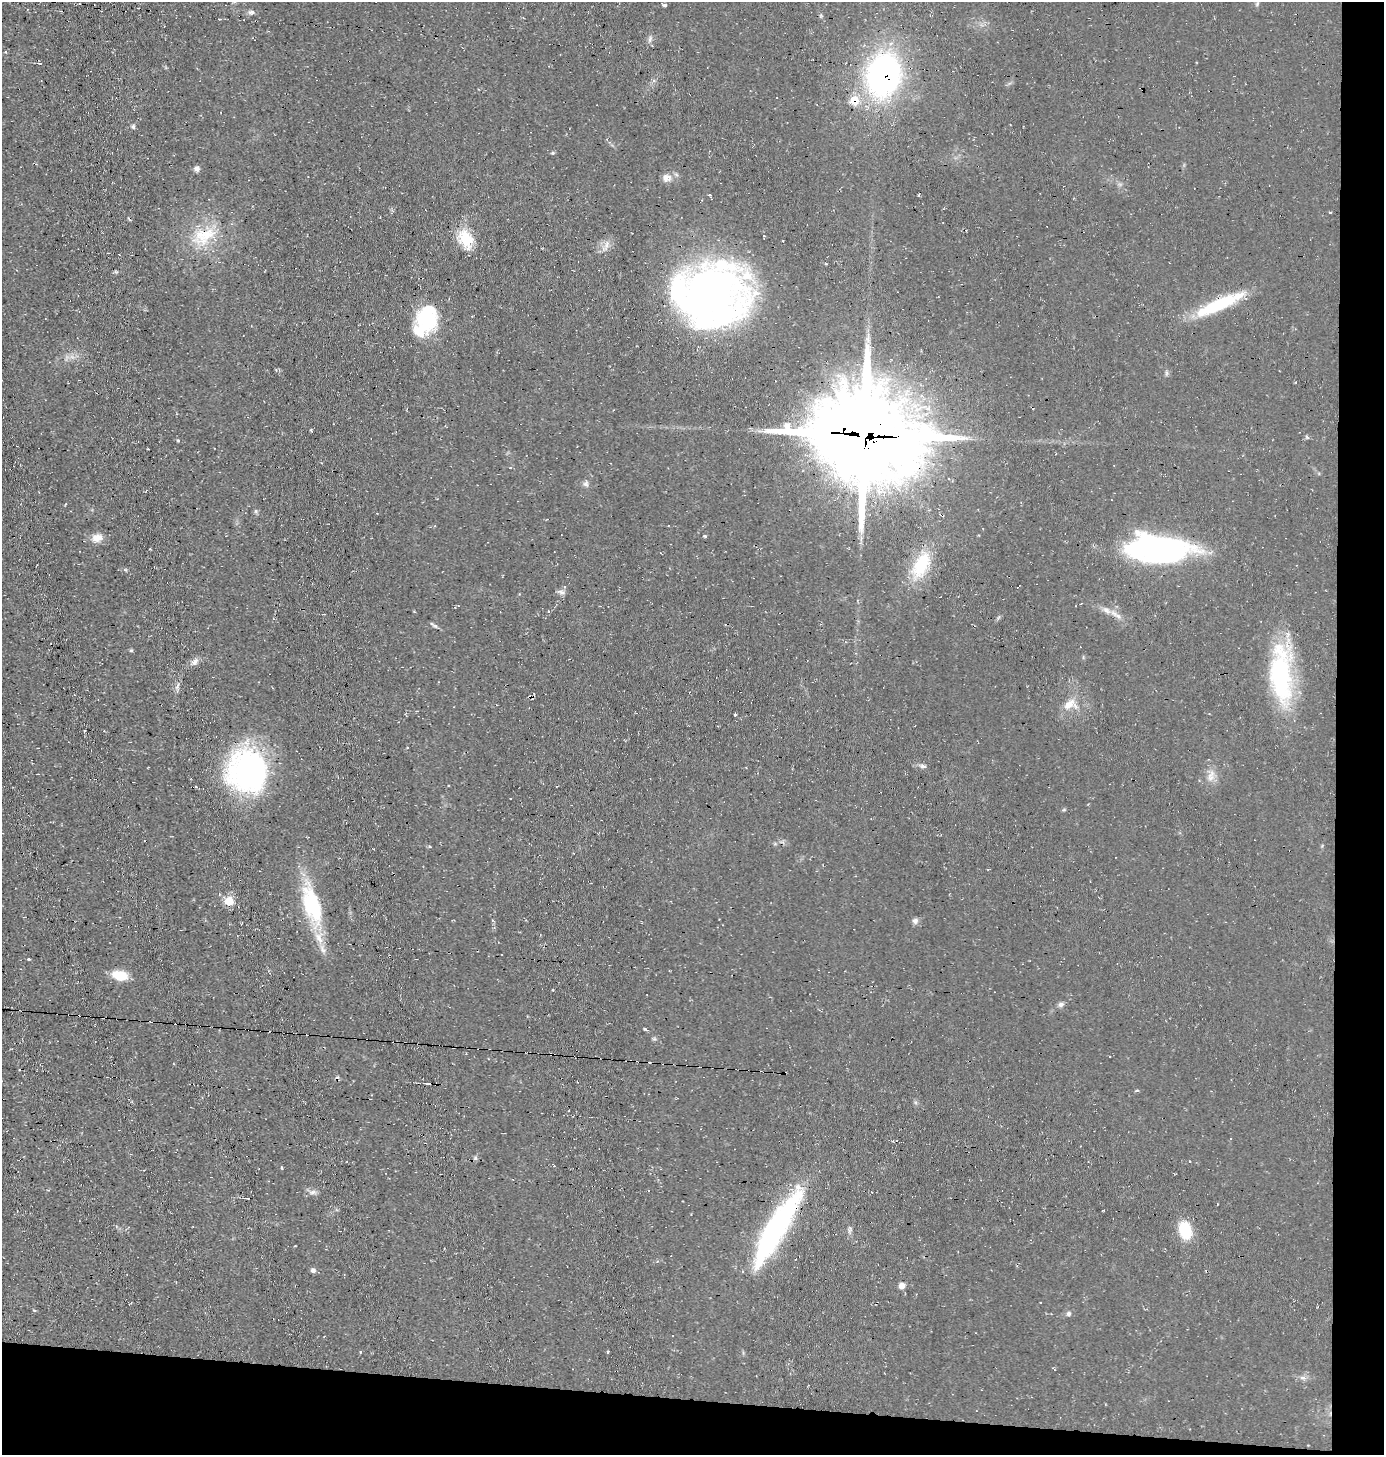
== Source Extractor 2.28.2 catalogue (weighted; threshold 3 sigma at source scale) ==
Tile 9 of 3 x 3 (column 3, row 3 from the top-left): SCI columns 2914-4295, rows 1-1453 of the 4393 x 4360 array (HDU 1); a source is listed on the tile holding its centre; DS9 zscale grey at full resolution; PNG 1386 x 1457 px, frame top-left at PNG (2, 2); no overlay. Shown black and unused: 7% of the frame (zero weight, under 2 of 3 exposures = <1% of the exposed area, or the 3 px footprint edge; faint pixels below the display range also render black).
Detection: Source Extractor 2.28.2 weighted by HDU 2 'WHT'; one run over the whole footprint, this tile lists its part. Background 0.0466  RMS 0.0094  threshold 0.0422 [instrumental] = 3 sigma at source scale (4.5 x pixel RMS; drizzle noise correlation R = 1.50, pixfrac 1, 0.05/0.05 arcsec/px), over >= 5 px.
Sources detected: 82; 5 inside a brighter object's white glare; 5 cosmic-ray / hot-pixel residue — not listed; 5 inside a brighter listed object's ellipse — not listed separately; the other 67 listed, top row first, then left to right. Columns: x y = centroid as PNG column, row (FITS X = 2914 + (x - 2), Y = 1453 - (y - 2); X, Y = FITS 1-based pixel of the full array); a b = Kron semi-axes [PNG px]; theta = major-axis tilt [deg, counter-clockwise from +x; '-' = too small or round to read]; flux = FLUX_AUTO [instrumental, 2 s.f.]
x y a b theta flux
664 5 4 3 - 2.5
251 12 10 6 7 2.6
650 39 9 5 76 2.6
5 52 4 3 - 0.78
39 63 4 3 - 0.95
883 75 36 27 77 270
854 100 9 8 - 19
133 127 7 5 -88 1.6
553 153 5 4 - 1.2
196 168 8 5 29 3.5
667 178 12 11 - 6.7
709 195 3 3 - 6.1
919 195 4 2 - 0.84
1330 212 4 3 - 0.78
204 236 37 22 19 41
764 236 4 2 - 0.68
466 239 24 16 -63 26
708 294 75 53 0 420
1219 304 62 12 24 54
426 320 33 22 68 69
866 434 33 27 -10 19000
586 484 8 7 - 3
256 511 6 4 -90 1.4
704 536 3 3 - 2.5
97 538 15 11 22 8.6
1159 549 55 22 -4 300
921 565 39 19 64 41
561 592 10 6 -16 2.9
1106 610 14 7 -32 5.7
548 611 4 4 - 0.98
435 626 8 4 -25 1.9
131 650 4 4 - 1.5
195 662 12 7 63 3.9
1281 676 62 25 -86 120
177 686 12 4 65 2.6
530 697 5 3 - 5.5
1069 704 19 11 35 12
735 714 3 3 - 5.3
84 731 3 2 - 1.4
923 766 9 5 -18 2.6
248 771 40 40 - 210
1211 776 18 8 75 7.8
229 901 5 5 - 33
312 905 51 19 -72 75
915 921 8 7 - 3.1
29 959 4 2 - 1.8
120 976 18 11 -13 17
553 990 3 2 - 0.85
1061 1004 7 6 - 2.7
105 1018 2 2 - 1.2
153 1022 3 3 - 1.3
177 1024 2 2 - 1.5
654 1039 6 4 17 1.4
394 1042 3 2 - 1.6
428 1083 11 3 -3 2
1137 1090 5 3 - 1.4
649 1191 3 2 - 0.9
313 1192 9 6 19 3.2
776 1228 84 18 60 190
849 1230 11 4 85 2.3
1185 1230 20 13 -76 29
313 1270 6 5 - 3
902 1286 7 6 - 5.2
1068 1314 6 6 - 2.1
360 1352 3 3 - 1.1
607 1352 3 3 - 11
1303 1378 8 4 7 2.7
Overlapping masked pixels (flux is a lower limit): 12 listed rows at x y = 883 75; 854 100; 204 236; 708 294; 1219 304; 866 434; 530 697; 105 1018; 153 1022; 177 1024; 394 1042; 776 1228
Unlisted compact peaks at least as high as the median listed source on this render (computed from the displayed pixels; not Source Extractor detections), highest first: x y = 645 1029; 178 440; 311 430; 282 1168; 1307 437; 125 570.